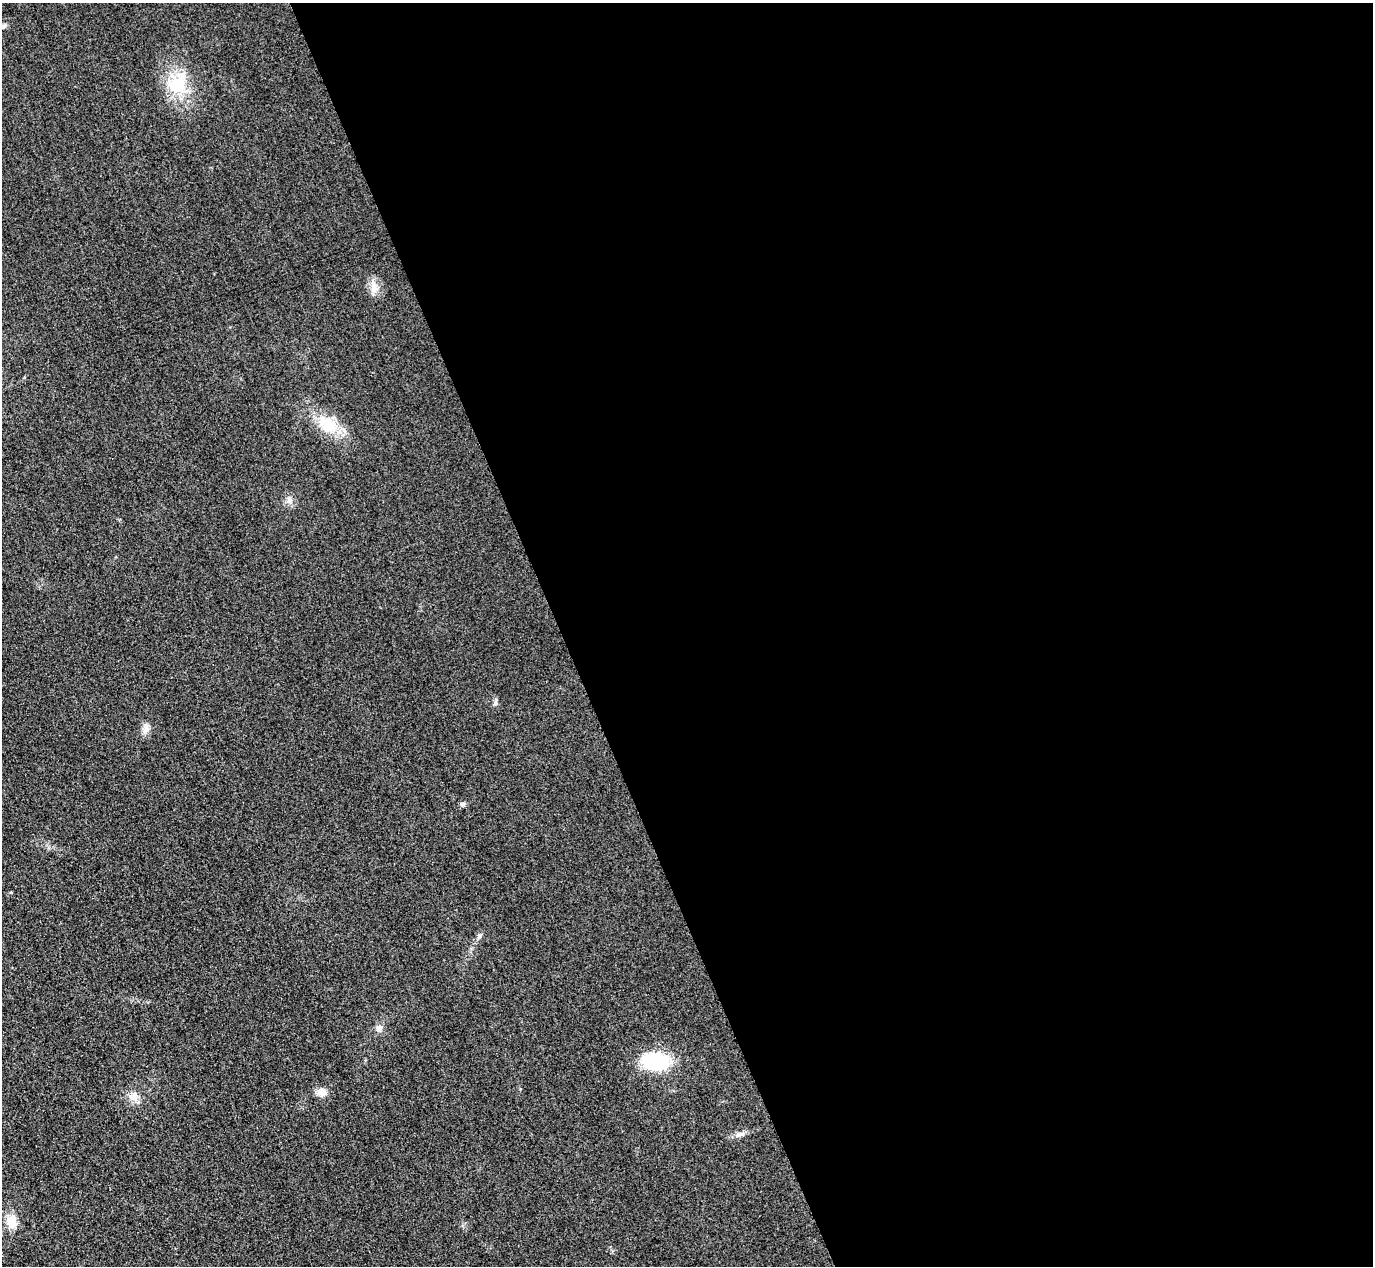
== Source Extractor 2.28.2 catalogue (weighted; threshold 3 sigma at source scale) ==
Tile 8 of 4 x 4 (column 4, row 2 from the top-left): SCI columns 4145-5515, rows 2833-4096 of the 5546 x 5533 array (HDU 1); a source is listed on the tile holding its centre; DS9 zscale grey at full resolution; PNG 1375 x 1268 px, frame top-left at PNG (2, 3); no overlay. Shown black and unused: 59% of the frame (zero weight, under 3 of 4 exposures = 3% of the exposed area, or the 3 px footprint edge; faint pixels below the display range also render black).
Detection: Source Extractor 2.28.2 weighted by HDU 2 'WHT'; one run over the whole footprint, this tile lists its part. Background 0.133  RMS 0.019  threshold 0.0847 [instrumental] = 3 sigma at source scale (4.5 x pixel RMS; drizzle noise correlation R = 1.50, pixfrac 1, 0.05/0.05 arcsec/px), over >= 5 px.
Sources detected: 15; all 15 listed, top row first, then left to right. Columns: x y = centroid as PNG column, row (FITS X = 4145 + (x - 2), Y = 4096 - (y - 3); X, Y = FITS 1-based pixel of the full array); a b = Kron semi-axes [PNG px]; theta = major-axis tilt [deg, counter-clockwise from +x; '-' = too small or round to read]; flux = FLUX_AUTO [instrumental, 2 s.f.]
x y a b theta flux
4 26 8 5 25 4.4
177 85 28 24 -30 76
374 288 15 8 79 15
327 424 27 19 -41 58
289 501 9 8 - 9
496 702 10 4 81 4.1
146 729 13 8 64 10
462 804 8 5 5 3.8
479 936 9 6 58 5.5
379 1028 9 8 - 9.4
656 1062 28 19 -2 120
321 1092 11 10 - 14
133 1097 11 9 -6 13
740 1134 12 6 16 8.1
12 1221 16 11 -84 28